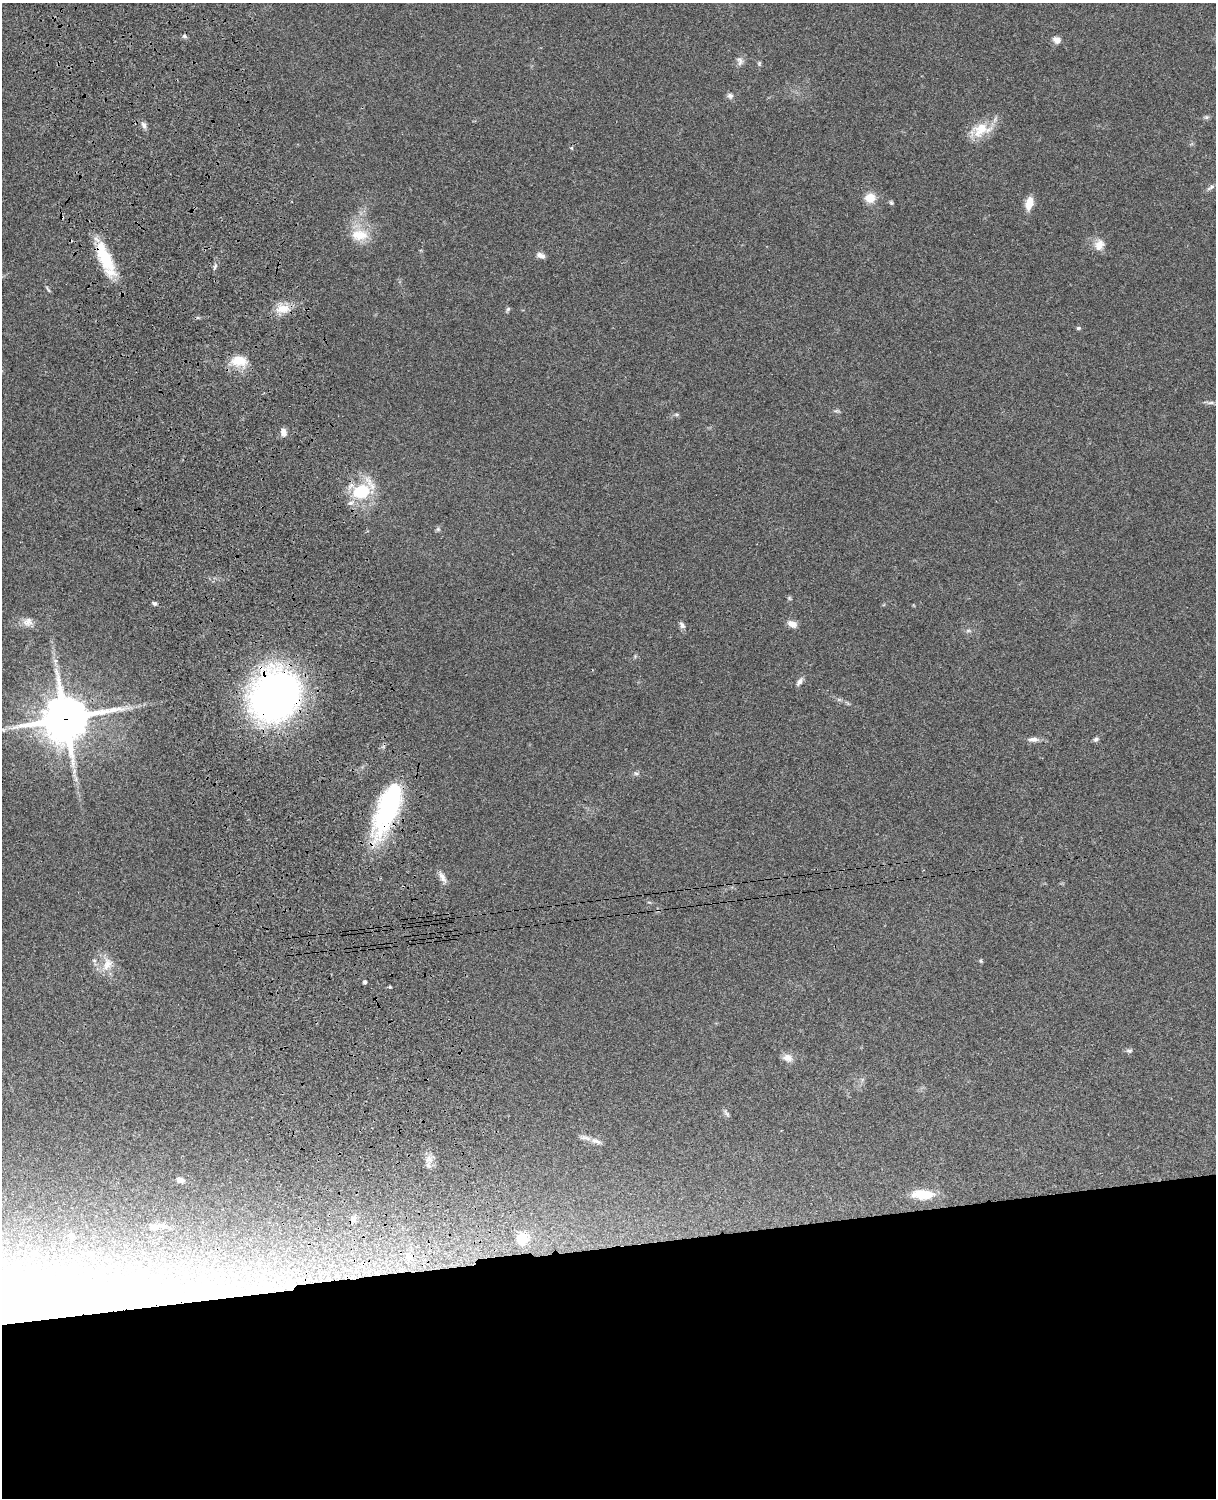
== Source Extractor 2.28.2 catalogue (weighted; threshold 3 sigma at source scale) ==
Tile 11 of 4 x 3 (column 3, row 3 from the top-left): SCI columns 2550-3763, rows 278-1773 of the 5092 x 4930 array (HDU 1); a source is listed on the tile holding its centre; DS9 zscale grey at full resolution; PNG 1218 x 1500 px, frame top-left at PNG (2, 3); no overlay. Shown black and unused: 17% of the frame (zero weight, under 3 of 4 exposures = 6% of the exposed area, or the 3 px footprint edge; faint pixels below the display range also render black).
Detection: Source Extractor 2.28.2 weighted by HDU 2 'WHT'; one run over the whole footprint, this tile lists its part. Background 0.0849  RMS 0.006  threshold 0.027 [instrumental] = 3 sigma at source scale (4.5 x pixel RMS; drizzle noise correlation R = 1.50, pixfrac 1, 0.05/0.05 arcsec/px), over >= 5 px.
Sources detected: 63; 1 cosmic-ray / hot-pixel residue — not listed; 2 inside a brighter listed object's ellipse — not listed separately; the other 60 listed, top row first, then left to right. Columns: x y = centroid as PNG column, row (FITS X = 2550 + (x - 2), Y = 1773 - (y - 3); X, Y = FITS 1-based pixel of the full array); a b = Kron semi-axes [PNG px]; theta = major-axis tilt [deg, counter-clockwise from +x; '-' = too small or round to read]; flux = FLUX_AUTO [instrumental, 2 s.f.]
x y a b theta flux
184 36 7 5 -17 1.2
1057 40 10 8 -22 3.3
740 61 12 7 -81 2.6
759 63 7 4 83 0.85
730 96 8 7 - 1.8
1206 117 7 6 - 1.1
144 125 10 6 -65 2.3
981 130 29 16 18 14
571 148 4 4 - 0.87
1211 187 13 5 30 1.7
870 198 12 11 - 7.9
891 203 7 4 -62 0.95
1029 203 16 9 77 6.9
359 235 25 16 -1 14
1099 245 15 13 61 6
540 255 11 6 -20 2.9
105 259 44 13 -67 27
215 266 9 4 54 1.2
48 289 12 3 -55 0.89
283 309 20 11 6 9.4
508 309 7 5 62 1
198 318 6 4 -18 0.75
1078 328 6 5 - 0.9
239 361 22 14 -3 11
1210 403 12 4 9 1.7
836 411 9 3 -5 0.98
676 414 6 4 0 0.99
283 432 11 7 -78 3
361 492 22 17 15 28
438 529 6 5 - 1.1
789 598 6 4 -46 0.84
154 603 6 5 - 1.1
28 622 14 12 2 5
792 624 12 7 -23 4.2
682 625 11 6 -59 2
968 630 7 4 1 1.1
799 682 12 6 55 2.3
275 696 41 33 55 400
65 718 17 17 - 1700
3 730 6 5 - 1.1
1033 739 14 6 1 3
1096 739 7 6 - 1.4
636 773 8 5 -8 1.3
387 809 60 20 69 90
442 876 13 7 -61 3.3
981 961 5 3 - 0.71
107 964 21 13 70 8.2
365 982 3 3 - 1.3
1129 1051 9 5 0 1.3
788 1058 13 10 -19 4.3
727 1113 12 4 -51 1.3
596 1141 15 7 -23 3.5
429 1159 11 8 -59 3.9
180 1180 10 6 -18 2.7
923 1194 29 12 -3 15
353 1219 9 7 79 2
161 1226 17 6 -4 2.7
71 1236 8 5 -83 0.94
522 1239 15 13 87 12
409 1257 12 8 59 5.1
Overlapping masked pixels (flux is a lower limit): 5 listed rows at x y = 105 259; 361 492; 275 696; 65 718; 387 809
Unlisted compact peaks at least as high as the median listed source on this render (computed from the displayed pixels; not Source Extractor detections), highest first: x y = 390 987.